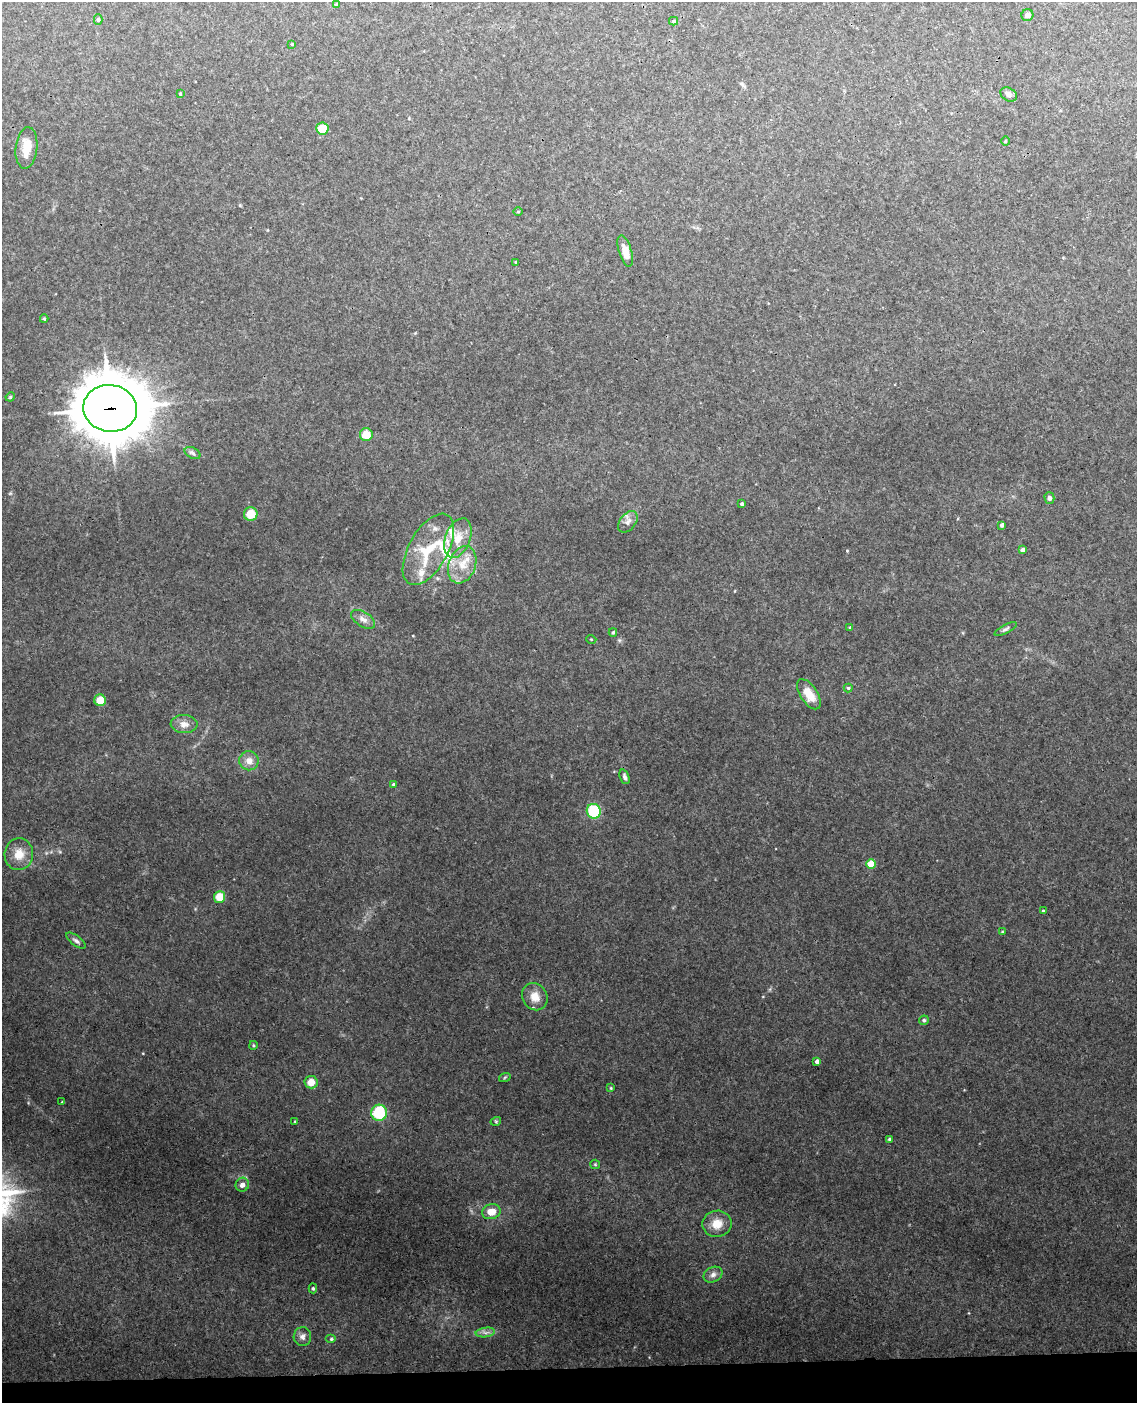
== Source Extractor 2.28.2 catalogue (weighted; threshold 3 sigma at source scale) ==
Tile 10 of 4 x 3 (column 2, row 3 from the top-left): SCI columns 1194-2328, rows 242-1642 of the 4654 x 4584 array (HDU 1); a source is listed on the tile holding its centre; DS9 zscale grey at full resolution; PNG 1139 x 1405 px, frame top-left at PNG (2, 2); each listed source drawn as its Kron ellipse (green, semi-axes under 4 px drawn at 4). Shown black and unused: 2% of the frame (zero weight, under 3 of 4 exposures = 6% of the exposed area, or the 3 px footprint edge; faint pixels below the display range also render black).
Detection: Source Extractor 2.28.2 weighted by HDU 2 'WHT'; one run over the whole footprint, this tile lists its part. Background 0.075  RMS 0.0052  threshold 0.0234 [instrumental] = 3 sigma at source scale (4.5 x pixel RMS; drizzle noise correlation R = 1.50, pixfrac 1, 0.05/0.05 arcsec/px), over >= 5 px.
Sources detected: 72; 5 inside a brighter listed object's ellipse — not listed separately; the other 67 listed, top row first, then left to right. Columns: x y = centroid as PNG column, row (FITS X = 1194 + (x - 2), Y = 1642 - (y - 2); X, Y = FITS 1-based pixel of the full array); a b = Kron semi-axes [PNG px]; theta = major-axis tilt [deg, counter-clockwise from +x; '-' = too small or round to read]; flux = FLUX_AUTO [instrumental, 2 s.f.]
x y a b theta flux
337 4 4 4 - 0.77
1027 15 6 6 - 1.7
98 19 5 4 - 0.84
674 21 4 4 - 0.66
292 44 3 3 - 0.4
180 94 3 3 - 0.48
1009 95 9 6 -32 1.6
322 129 6 6 - 9.4
1005 141 4 3 - 0.4
26 148 21 11 83 6.9
518 212 4 3 - 0.4
625 251 16 6 -73 4.9
516 262 3 3 - 0.46
44 319 4 4 - 0.64
10 397 5 3 - 0.49
110 408 27 23 -9 2600
366 434 6 6 - 7.5
193 453 8 5 -28 1.1
1049 498 6 5 - 1.3
742 504 3 3 - 0.75
251 514 7 6 - 8.1
628 522 12 8 52 2.6
1002 525 4 4 - 1.4
458 538 21 12 69 8.1
428 549 39 19 61 25
1023 550 4 4 - 1.8
462 565 19 13 69 9
363 619 13 7 -32 2.7
850 627 4 3 - 0.44
1006 629 12 4 29 1.1
613 632 4 3 - 0.71
591 639 5 3 - 0.4
848 688 4 4 - 0.67
809 694 17 8 -57 8.2
100 700 6 5 - 7.7
184 724 13 9 -3 3.3
249 761 9 9 - 3.7
625 777 7 4 -68 1.1
394 784 4 4 - 0.82
594 811 7 7 - 23
19 854 16 14 84 6.4
871 864 5 4 - 12
219 897 6 5 - 9.9
1043 911 3 2 - 0.37
1002 932 4 2 - 0.37
76 941 11 5 -37 1.4
535 997 14 12 -59 5.2
924 1020 5 4 - 0.97
253 1045 4 3 - 0.59
817 1061 4 4 - 2.2
505 1077 6 3 19 0.53
311 1082 6 6 - 5.3
611 1088 4 4 - 0.42
62 1102 3 2 - 0.39
379 1113 8 8 - 23
295 1121 3 2 - 0.41
496 1121 5 3 - 0.46
889 1139 4 3 - 0.58
595 1164 5 4 - 0.51
242 1185 7 6 - 2.3
491 1212 9 7 13 6.3
717 1224 14 13 - 6.4
713 1275 10 7 26 2.1
313 1288 5 4 - 0.67
485 1332 9 4 8 1.6
302 1337 9 9 - 2.2
331 1339 5 4 - 0.67
Overlapping masked pixels (flux is a lower limit): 2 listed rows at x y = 110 408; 428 549